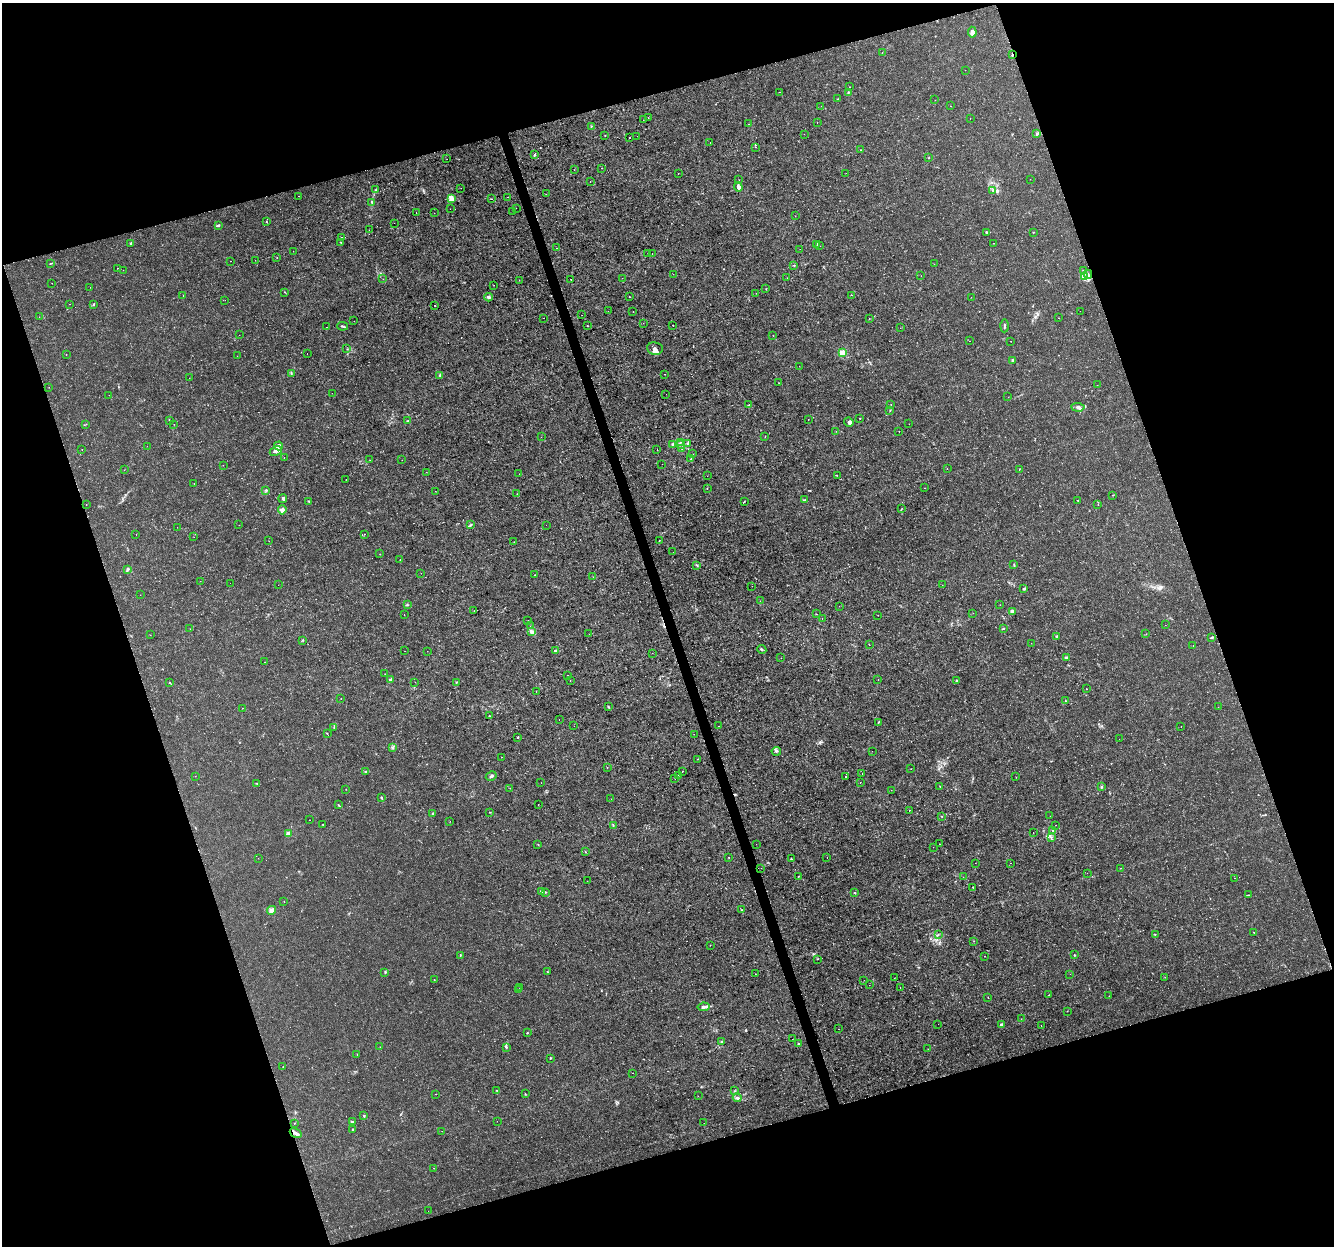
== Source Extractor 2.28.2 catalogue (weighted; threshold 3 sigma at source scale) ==
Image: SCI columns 1-5328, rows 62-5037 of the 5331 x 5145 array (HDU 1 of 3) = the unmasked area's bounding box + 8 px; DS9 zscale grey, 4 x 4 block average (1 PNG px = mean of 4 x 4 image px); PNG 1336 x 1248 px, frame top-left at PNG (2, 3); each listed source drawn as its Kron ellipse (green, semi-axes under 4 px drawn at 4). Shown black and unused: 37% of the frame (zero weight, under 3 of 4 exposures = <1% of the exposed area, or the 3 px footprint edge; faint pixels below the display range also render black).
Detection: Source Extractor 2.28.2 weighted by HDU 2 'WHT'. Background 0.0019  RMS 8.0e-04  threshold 0.00358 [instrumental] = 3 sigma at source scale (4.5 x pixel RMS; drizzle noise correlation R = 1.50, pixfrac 1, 0.0396/0.0396 arcsec/px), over >= 5 px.
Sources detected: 437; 5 too faint to see at this stretch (4 x 4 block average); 12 cosmic-ray / hot-pixel residue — neither listed nor drawn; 5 coinciding with a brighter row at this scale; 5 inside a brighter listed object's ellipse — not listed separately; the other 410 listed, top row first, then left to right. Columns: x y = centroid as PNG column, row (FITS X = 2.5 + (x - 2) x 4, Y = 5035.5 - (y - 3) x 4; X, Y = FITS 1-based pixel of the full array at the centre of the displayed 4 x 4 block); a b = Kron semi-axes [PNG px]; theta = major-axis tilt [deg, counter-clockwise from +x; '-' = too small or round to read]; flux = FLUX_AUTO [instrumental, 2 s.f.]
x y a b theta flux
972 32 5 3 - 2.9
882 52 2 2 - 0.11
1012 55 3 2 - 0.42
965 70 2 2 - 0.09
850 87 2 2 - 0.11
780 92 2 2 - 0.15
848 92 2 2 - 0.38
838 99 2 2 - 0.19
935 100 2 2 - 0.086
821 106 2 2 - 0.069
951 106 2 2 - 0.082
648 118 2 2 - 0.092
970 118 2 2 - 0.16
643 120 2 2 - 0.18
817 123 2 2 - 0.34
748 124 2 2 - 0.12
591 126 2 2 - 0.23
804 134 2 2 - 0.066
1037 134 3 2 - 0.47
605 135 2 2 - 0.26
637 136 2 2 - 0.13
630 138 2 2 - 0.72
710 142 2 2 - 0.86
756 147 2 2 - 0.13
860 150 2 2 - 0.18
534 155 4 2 - 0.45
929 158 2 2 - 0.19
447 159 2 2 - 0.84
602 168 2 2 - 0.48
574 170 2 2 - 0.081
678 173 2 2 - 0.4
846 173 2 2 - 0.1
1030 179 2 2 - 0.11
739 180 2 2 - 0.11
590 182 2 2 - 0.12
738 187 5 3 - 1.8
461 188 2 2 - 0.19
375 190 2 2 - 0.18
993 190 3 2 - 0.53
546 194 2 2 - 0.23
298 196 2 2 - 0.55
507 197 2 2 - 0.1
452 198 3 3 - 1.6
491 199 2 2 - 0.11
372 202 3 2 - 0.43
516 208 2 2 - 0.067
450 209 2 2 - 0.083
416 212 2 2 - 0.11
513 212 2 2 - 0.065
434 213 2 2 - 0.25
795 216 2 2 - 0.11
266 222 2 2 - 0.23
394 223 2 2 - 0.22
219 225 2 2 - 0.59
369 230 2 2 - 0.37
986 232 3 2 - 0.62
1033 232 2 2 - 0.2
341 237 2 2 - 0.087
341 242 2 2 - 0.25
131 243 2 2 - 0.59
994 243 2 2 - 0.11
817 244 2 2 - 0.34
820 246 2 2 - 0.11
556 248 2 2 - 0.12
800 249 2 2 - 0.1
293 251 2 2 - 0.39
648 253 2 2 - 0.084
652 254 2 2 - 0.14
277 258 2 2 - 0.15
255 260 2 2 - 0.13
230 261 2 2 - 0.32
50 263 2 2 - 0.21
934 264 2 2 - 0.09
794 265 2 2 - 0.27
117 268 2 2 - 0.11
123 270 2 2 - 0.18
1083 270 3 2 - 0.4
673 274 2 2 - 0.079
1088 274 4 2 - 0.67
921 276 2 2 - 0.1
1085 276 2 2 - 0.24
622 278 2 2 - 0.093
787 278 2 2 - 0.11
383 279 2 2 - 0.13
571 279 2 2 - 0.51
519 280 2 2 - 0.089
52 283 2 2 - 0.11
494 285 2 2 - 0.14
90 287 2 2 - 0.1
766 289 2 2 - 0.16
285 292 2 2 - 0.25
756 293 2 2 - 0.073
183 295 2 2 - 0.45
851 295 2 2 - 0.087
489 297 4 3 - 0.84
629 297 2 2 - 0.32
971 297 2 2 - 0.084
225 300 2 2 - 0.14
69 304 2 2 - 0.095
93 304 2 2 - 0.62
435 305 2 2 - 0.35
608 311 2 2 - 0.4
633 311 2 2 - 0.13
1080 311 2 2 - 0.16
582 315 2 2 - 0.14
39 317 2 2 - 0.16
544 318 2 2 - 0.22
1059 318 2 2 - 0.18
869 319 2 2 - 0.15
354 321 2 2 - 0.06
643 323 2 2 - 0.14
673 325 2 2 - 0.36
343 326 5 2 - 0.66
587 326 2 2 - 0.15
1004 326 6 2 89 0.74
326 327 2 2 - 0.08
900 328 2 2 - 0.077
239 335 2 2 - 0.23
773 336 2 2 - 0.16
970 341 2 2 - 0.1
1011 341 2 2 - 0.12
655 348 8 6 -7 1.8
347 349 2 2 - 0.25
307 353 2 2 - 0.25
842 353 2 2 - 14
66 355 2 2 - 0.13
237 356 2 2 - 0.094
1013 361 2 2 - 1.5
799 366 2 2 - 0.069
291 373 2 2 - 0.23
664 374 2 2 - 0.16
440 375 3 2 - 0.33
189 378 2 2 - 0.084
778 383 2 2 - 0.098
1097 385 2 2 - 0.11
49 387 2 2 - 0.071
332 393 2 2 - 0.086
666 394 2 2 - 0.066
109 395 2 2 - 0.098
1008 397 2 2 - 0.076
891 404 2 2 - 0.14
749 405 3 2 - 0.34
1078 407 7 3 -4 1.3
890 410 2 2 - 0.18
860 418 2 2 - 0.32
808 419 2 2 - 0.16
169 420 2 2 - 0.17
407 421 3 2 - 0.36
849 422 5 4 - 1.1
86 424 2 2 - 0.13
174 424 2 2 - 0.12
909 424 2 2 - 0.1
836 431 2 2 - 0.073
899 431 2 2 - 0.17
541 437 2 2 - 0.085
765 437 2 2 - 0.2
681 442 2 2 - 0.14
687 443 2 2 - 0.26
673 444 3 2 - 0.45
680 445 2 2 - 0.35
147 446 2 2 - 0.15
279 446 4 3 - 3.4
682 449 2 2 - 0.13
82 450 2 2 - 0.11
657 450 2 2 - 0.17
276 451 6 3 27 2.1
692 454 2 2 - 0.12
284 457 2 2 - 0.095
691 458 2 2 - 0.29
370 460 2 2 - 0.11
402 460 2 2 - 0.19
662 464 2 2 - 0.095
223 465 2 2 - 0.074
947 468 2 2 - 0.1
1019 469 2 2 - 0.099
124 470 2 2 - 0.13
427 472 2 2 - 0.069
519 474 2 2 - 0.11
837 475 2 2 - 0.1
707 476 2 2 - 0.1
346 479 2 2 - 0.21
194 484 2 2 - 0.17
925 488 2 2 - 0.14
707 489 2 2 - 0.1
266 490 3 2 - 0.54
435 491 2 2 - 0.1
517 494 2 2 - 0.084
1113 495 2 2 - 0.19
283 499 4 3 - 0.75
805 500 3 2 - 0.34
1078 500 2 2 - 0.13
309 501 2 2 - 0.32
744 501 2 2 - 0.23
86 505 2 2 - 0.11
1098 505 2 2 - 0.13
901 509 2 2 - 0.17
282 510 5 3 - 2.1
239 525 2 2 - 0.38
471 525 2 2 - 0.34
546 525 2 2 - 0.078
177 527 2 2 - 0.26
136 534 2 2 - 0.17
364 534 2 2 - 0.5
194 537 2 2 - 0.067
659 540 2 2 - 0.17
269 541 2 2 - 0.09
514 542 2 2 - 0.1
673 552 2 2 - 0.12
380 554 2 2 - 0.066
400 560 2 2 - 0.26
697 565 2 2 - 0.33
1014 565 3 2 - 0.34
127 569 4 3 - 0.69
421 573 2 2 - 0.11
534 575 2 2 - 0.13
593 577 2 2 - 0.1
200 581 2 2 - 0.088
230 583 2 2 - 0.082
278 585 2 2 - 0.11
942 585 2 2 - 0.094
752 586 2 2 - 0.19
1024 589 3 2 - 0.8
140 595 2 2 - 0.073
760 601 2 2 - 0.099
407 605 3 2 - 0.42
1000 605 2 2 - 0.15
839 606 2 2 - 0.081
474 610 2 2 - 0.084
1012 611 4 2 - 2
973 613 2 2 - 0.14
816 614 2 2 - 0.1
404 615 2 2 - 0.16
878 615 2 2 - 0.15
822 619 2 2 - 0.06
528 621 2 2 - 0.2
1165 625 2 2 - 0.13
530 626 2 2 - 0.16
190 629 2 2 - 0.096
1003 629 2 2 - 0.21
532 632 2 2 - 4.8
589 634 2 2 - 0.09
1146 634 2 2 - 0.11
150 635 2 2 - 0.057
1057 637 2 2 - 0.28
1212 637 4 2 - 0.53
303 640 2 2 - 0.31
1031 643 2 2 - 0.11
869 645 2 2 - 0.13
1193 646 2 2 - 0.12
762 649 5 2 - 0.52
405 651 2 2 - 0.18
427 651 2 2 - 0.088
556 651 2 2 - 6
652 653 2 2 - 0.1
781 658 2 2 - 0.074
1067 658 4 2 - 0.59
264 662 2 2 - 0.21
385 674 2 2 - 0.12
568 675 2 2 - 0.23
391 679 2 2 - 0.31
570 680 2 2 - 0.096
878 680 2 2 - 0.084
956 680 2 2 - 0.27
169 682 2 2 - 0.2
415 682 2 2 - 0.1
456 682 2 2 - 0.29
1086 689 2 2 - 0.13
536 691 2 2 - 0.28
341 698 2 2 - 0.15
1065 701 3 2 - 0.41
608 707 3 2 - 0.42
1218 707 2 2 - 0.096
243 708 2 2 - 0.14
489 716 2 2 - 0.4
559 720 2 2 - 0.17
878 722 3 2 - 0.37
574 726 2 2 - 0.072
719 726 2 2 - 0.38
334 727 3 2 - 0.39
1181 727 2 2 - 0.11
327 733 2 2 - 0.25
694 734 2 2 - 0.1
518 737 2 2 - 0.76
1119 739 2 2 - 0.096
392 748 3 2 - 0.51
776 751 5 2 - 0.6
872 751 2 2 - 0.3
501 757 2 2 - 0.17
697 759 2 2 - 0.14
607 767 2 2 - 0.17
911 769 2 2 - 0.096
366 771 3 2 - 0.56
682 771 2 2 - 0.64
862 773 2 2 - 0.13
678 775 2 2 - 0.14
195 776 2 2 - 0.11
491 776 6 2 30 1
845 776 2 2 - 0.7
1016 777 2 2 - 0.13
675 779 2 2 - 0.073
860 782 2 2 - 0.17
541 783 2 2 - 0.11
257 784 2 2 - 0.25
940 786 2 2 - 0.13
1101 787 2 2 - 0.38
510 788 2 2 - 0.14
346 789 2 2 - 0.15
891 790 2 2 - 0.14
381 797 2 2 - 0.45
611 799 2 2 - 0.073
538 804 2 2 - 0.31
338 805 2 2 - 0.34
909 810 2 2 - 0.19
489 812 2 2 - 0.15
432 814 3 2 - 0.42
941 816 2 2 - 0.19
1050 816 2 2 - 0.15
310 820 2 2 - 0.2
450 821 2 2 - 0.13
323 825 3 2 - 0.28
613 825 2 2 - 0.24
1056 825 2 2 - 0.11
1053 830 2 2 - 0.27
1033 832 2 2 - 0.24
288 834 2 2 - 12
1051 837 2 2 - 0.47
538 844 2 2 - 0.15
756 844 2 2 - 0.21
940 844 2 2 - 0.17
933 847 2 2 - 0.07
585 852 2 2 - 0.13
728 857 2 2 - 0.17
827 857 2 2 - 0.11
258 858 2 2 - 0.074
791 859 2 2 - 0.28
975 863 2 2 - 0.12
1011 863 2 2 - 0.11
761 868 2 2 - 0.18
1121 868 2 2 - 0.13
1087 873 2 2 - 0.12
798 876 2 2 - 0.24
963 877 2 2 - 0.08
1235 878 2 2 - 0.12
587 881 2 2 - 0.13
973 888 3 2 - 0.4
542 891 3 2 - 0.52
545 892 3 2 - 0.52
855 893 2 2 - 0.45
1248 895 2 2 - 0.18
284 902 2 2 - 0.13
271 910 5 3 - 2.1
742 910 2 2 - 0.19
1254 932 3 2 - 0.31
1155 934 2 2 - 0.23
938 935 3 2 - 0.34
974 941 2 2 - 0.096
710 945 2 2 - 0.087
460 955 3 2 - 0.26
1074 955 2 2 - 0.43
985 956 2 2 - 0.14
817 959 2 2 - 0.25
385 972 3 2 - 0.36
547 972 2 2 - 0.27
755 974 2 2 - 0.1
1070 974 2 2 - 0.078
1165 977 2 2 - 0.14
895 978 2 2 - 0.11
434 980 2 2 - 0.19
864 980 2 2 - 0.2
869 985 2 2 - 0.09
520 988 2 2 - 0.11
900 988 2 2 - 0.13
518 989 2 2 - 0.2
1049 995 2 2 - 0.2
1109 996 2 2 - 0.15
988 997 2 2 - 0.17
704 1007 6 2 8 2.1
1067 1011 2 2 - 0.18
1021 1019 2 2 - 0.11
938 1024 2 2 - 0.36
1001 1025 3 2 - 0.99
1041 1025 2 2 - 0.2
838 1029 2 2 - 0.071
527 1033 2 2 - 0.32
792 1039 2 2 - 0.083
721 1041 2 2 - 0.46
798 1044 2 2 - 0.34
380 1047 2 2 - 0.1
506 1047 2 2 - 0.28
928 1049 2 2 - 0.11
357 1054 2 2 - 0.14
550 1058 2 2 - 0.38
283 1067 2 2 - 0.16
632 1073 2 2 - 0.14
497 1090 2 2 - 0.21
735 1091 2 2 - 0.14
436 1094 2 2 - 0.12
525 1094 2 2 - 0.22
698 1096 2 2 - 0.38
737 1098 4 3 - 1.2
364 1116 2 2 - 0.43
352 1121 3 2 - 0.34
497 1121 2 2 - 0.079
294 1123 2 2 - 0.15
704 1123 2 2 - 0.074
353 1130 3 2 - 0.45
442 1131 2 2 - 0.1
296 1133 6 3 -32 1.6
434 1168 2 2 - 0.11
428 1211 2 2 - 0.069
Overlapping masked pixels (flux is a lower limit): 2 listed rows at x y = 1012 55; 296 1133
Diffuse or blended objects may show on this block-average render without a row.